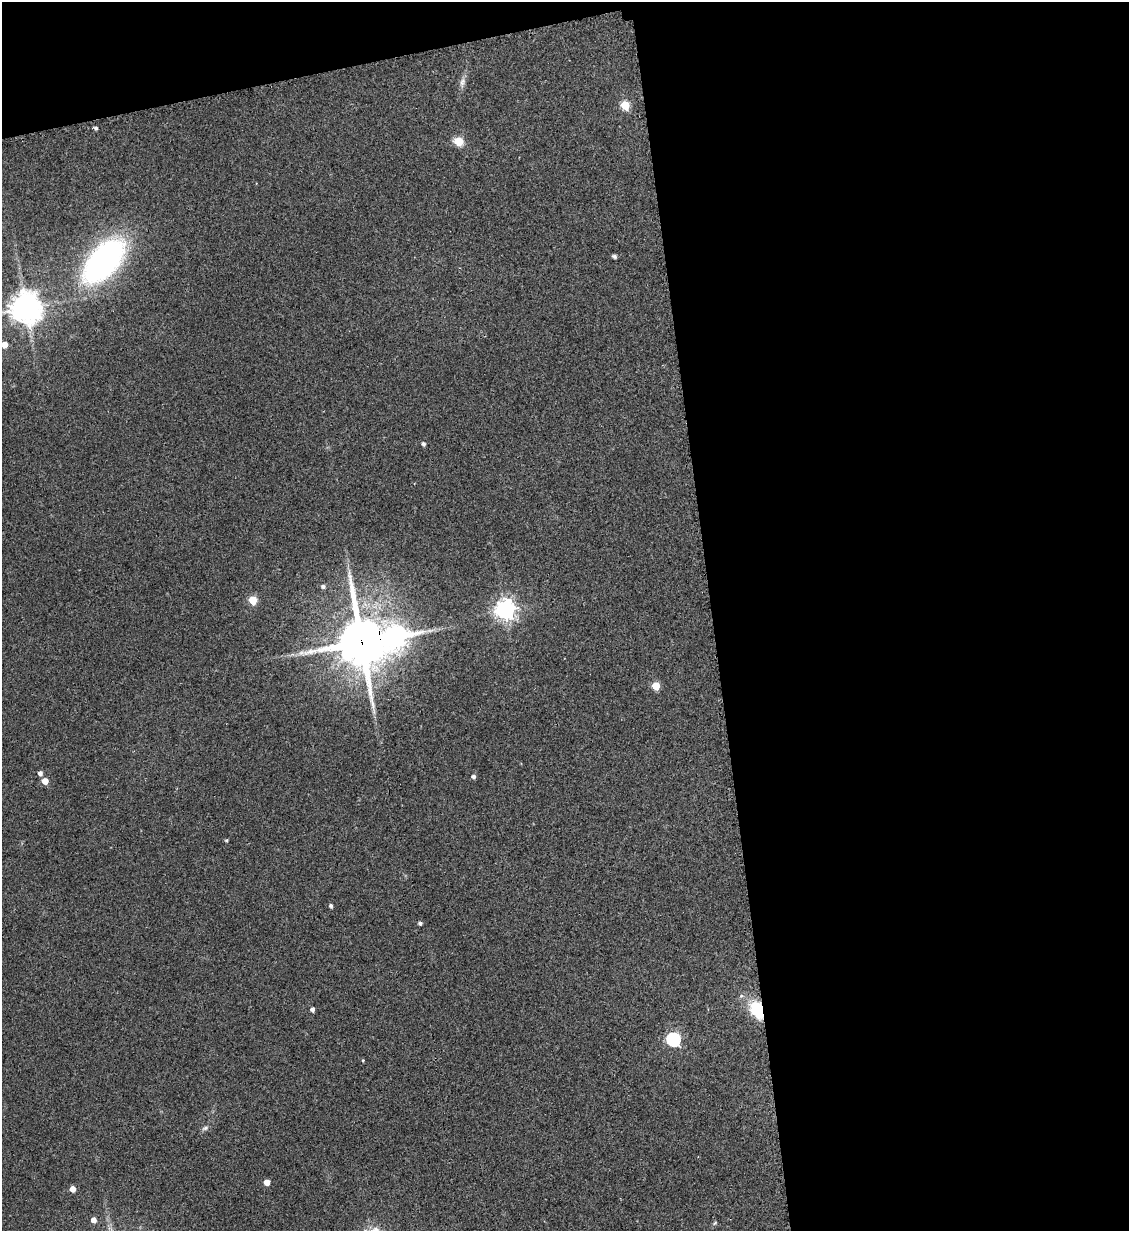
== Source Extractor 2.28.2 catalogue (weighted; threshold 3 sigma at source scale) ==
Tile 4 of 4 x 4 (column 4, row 1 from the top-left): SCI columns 3530-4656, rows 3700-4928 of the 4909 x 4937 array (HDU 1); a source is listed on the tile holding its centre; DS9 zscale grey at full resolution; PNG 1131 x 1233 px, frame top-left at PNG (2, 2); no overlay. Shown black and unused: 40% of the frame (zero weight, under 2 of 3 exposures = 1% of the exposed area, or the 3 px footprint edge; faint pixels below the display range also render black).
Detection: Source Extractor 2.28.2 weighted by HDU 2 'WHT'; one run over the whole footprint, this tile lists its part. Background 0.0794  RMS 0.0076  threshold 0.0344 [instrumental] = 3 sigma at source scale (4.5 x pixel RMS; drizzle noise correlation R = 1.50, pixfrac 1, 0.05/0.05 arcsec/px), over >= 5 px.
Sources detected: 30; all 30 listed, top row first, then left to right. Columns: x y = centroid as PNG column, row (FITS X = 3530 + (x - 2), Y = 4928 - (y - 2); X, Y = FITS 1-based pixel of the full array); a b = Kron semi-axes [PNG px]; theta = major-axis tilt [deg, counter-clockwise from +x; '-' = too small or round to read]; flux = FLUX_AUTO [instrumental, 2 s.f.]
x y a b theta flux
462 82 14 6 80 3.8
625 105 5 5 - 32
96 128 4 4 - 1.6
459 141 6 5 - 32
614 256 4 4 - 2
103 261 43 22 50 240
26 308 9 9 - 1300
4 345 5 5 - 7.6
423 444 5 4 - 1.9
323 586 6 5 - 2
253 600 5 5 - 27
505 610 7 7 - 480
396 637 10 9 - 480
361 642 18 15 -78 3500
656 686 5 5 - 22
40 773 5 4 - 2.9
473 776 4 4 - 2.2
45 781 5 4 - 9.2
226 840 4 3 - 0.88
331 906 4 4 - 1.8
420 923 4 4 - 2
312 1009 4 4 - 2.8
757 1010 17 12 -62 30
673 1039 6 6 - 140
363 1060 4 2 - 0.58
205 1128 8 6 18 1.9
267 1182 4 4 - 8.1
73 1189 4 4 - 7.3
94 1220 5 5 - 5.2
715 1223 6 4 45 0.94
Overlapping masked pixels (flux is a lower limit): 2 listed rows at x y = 361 642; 757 1010
Isophote crosses this tile's border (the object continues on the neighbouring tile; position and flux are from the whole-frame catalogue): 1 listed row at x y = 4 345